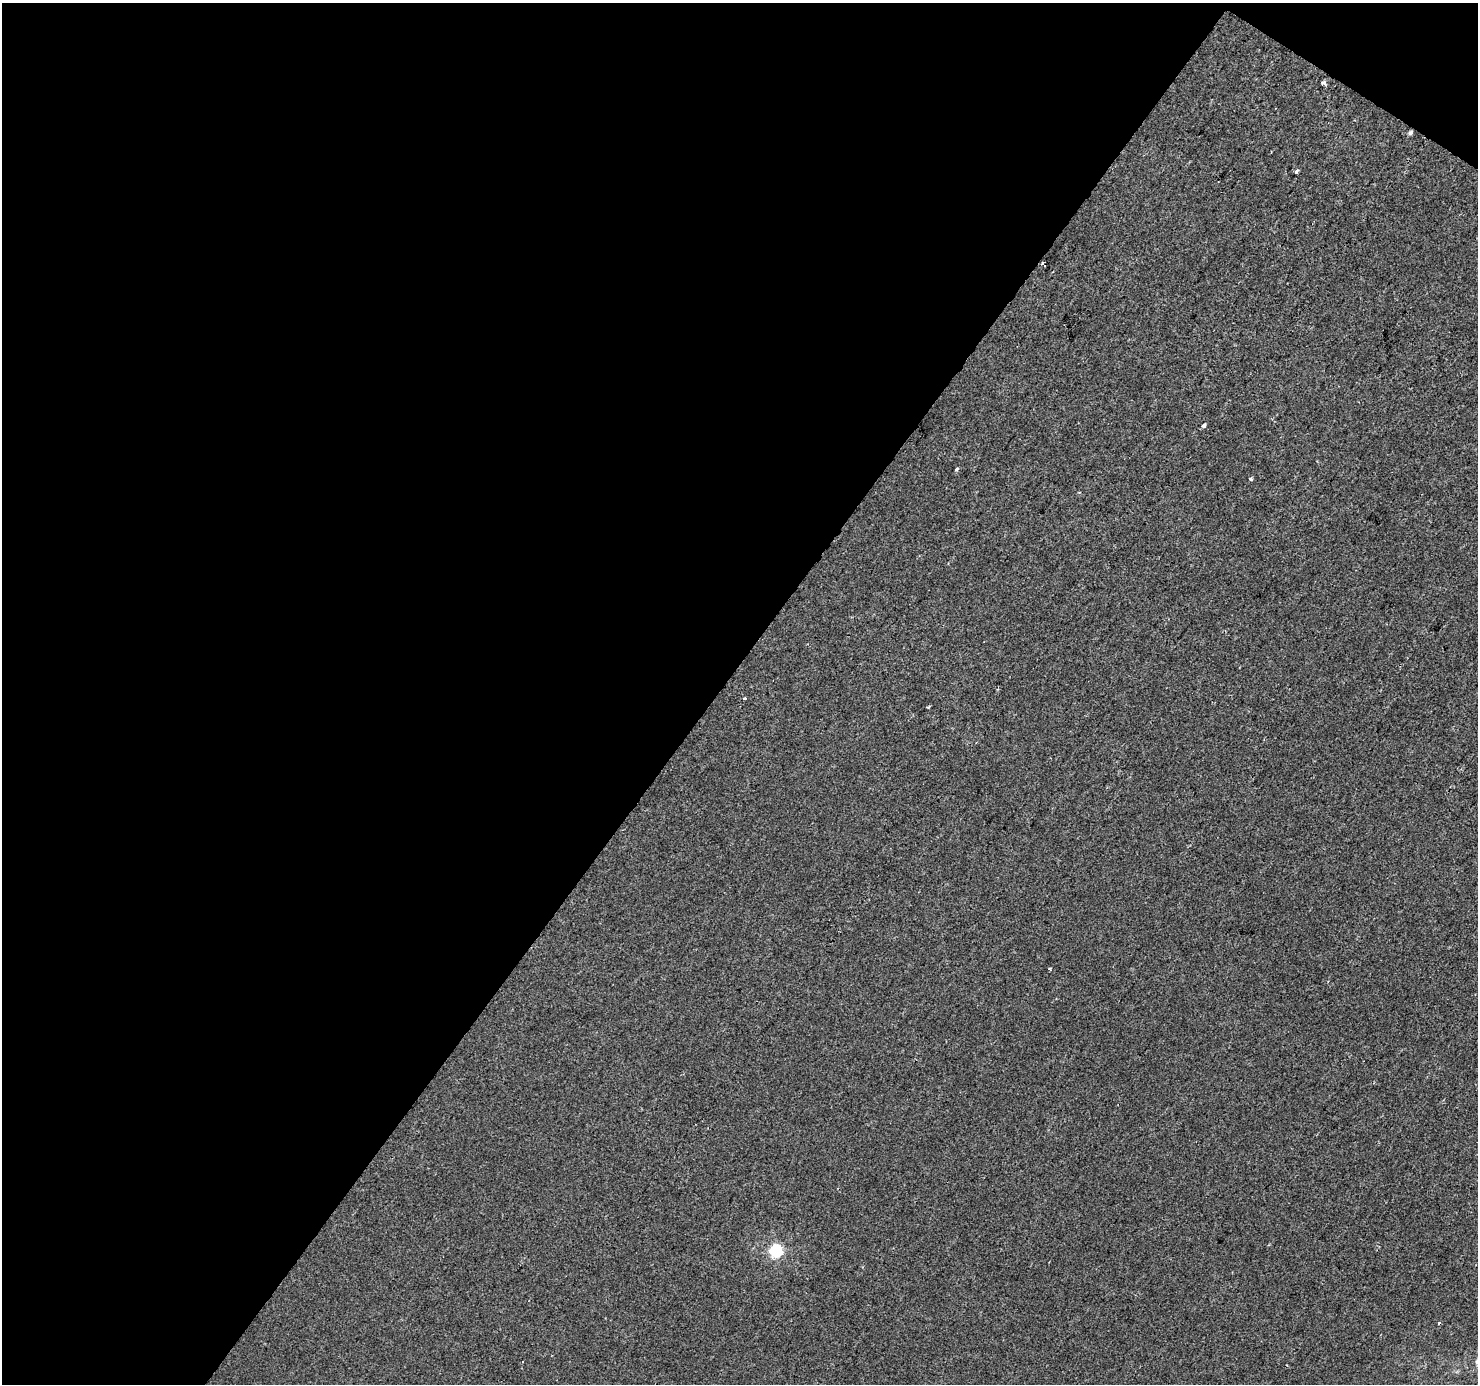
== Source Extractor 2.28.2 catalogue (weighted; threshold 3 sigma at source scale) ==
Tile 1 of 2 x 2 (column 1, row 1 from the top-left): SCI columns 1-1476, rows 1480-2861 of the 2951 x 2977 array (HDU 1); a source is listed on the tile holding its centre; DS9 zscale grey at full resolution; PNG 1480 x 1386 px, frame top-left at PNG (2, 3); no overlay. Shown black and unused: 50% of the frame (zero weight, under 2 of 3 exposures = <1% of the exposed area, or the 3 px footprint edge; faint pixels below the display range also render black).
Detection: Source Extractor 2.28.2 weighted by HDU 2 'WHT'; one run over the whole footprint, this tile lists its part. Background -2.54e-04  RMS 0.0045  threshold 0.0201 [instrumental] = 3 sigma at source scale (4.5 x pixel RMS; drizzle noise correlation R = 1.50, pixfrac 1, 0.0396/0.0396 arcsec/px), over >= 5 px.
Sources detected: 12; all 12 listed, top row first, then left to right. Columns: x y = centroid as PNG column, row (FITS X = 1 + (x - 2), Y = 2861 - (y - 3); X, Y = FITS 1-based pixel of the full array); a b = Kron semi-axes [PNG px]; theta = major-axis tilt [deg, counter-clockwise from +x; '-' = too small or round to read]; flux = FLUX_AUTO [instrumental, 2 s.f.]
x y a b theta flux
1323 83 4 3 - 2.8
1410 133 5 4 - 1.1
1296 172 4 3 - 1.6
1043 263 4 3 - 2.8
1204 426 4 4 - 1.3
957 469 5 4 - 0.63
1251 479 3 3 - 2.2
744 698 3 2 - 1
928 707 3 2 - 0.55
1050 969 4 4 - 0.49
776 1251 6 6 - 59
1439 1324 3 3 - 0.86
Overlapping masked pixels (flux is a lower limit): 1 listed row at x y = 1043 263